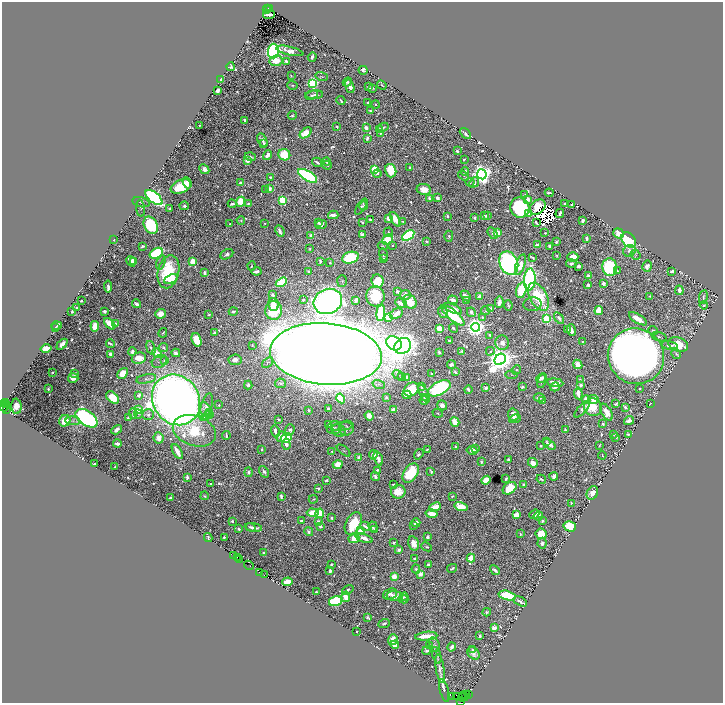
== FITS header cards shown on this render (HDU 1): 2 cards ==
NAXIS1  =                 1442
NAXIS2  =                 1402

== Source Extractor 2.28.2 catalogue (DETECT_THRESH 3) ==
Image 1442 x 1402 px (HDU 1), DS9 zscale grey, zoomed out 1/2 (1 PNG px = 2 x 2 image px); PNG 725 x 705 px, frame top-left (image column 2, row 1402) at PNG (2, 2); each listed source drawn as its Kron ellipse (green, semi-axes under 4 px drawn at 4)
Background 0.925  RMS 0.011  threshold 0.0321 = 3 sigma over >= 5 px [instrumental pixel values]
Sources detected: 1132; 121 cannot appear on this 1/2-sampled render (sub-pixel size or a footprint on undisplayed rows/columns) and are neither listed nor drawn; of the other 1011, the 500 brightest by FLUX_AUTO listed and drawn (511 fainter detections omitted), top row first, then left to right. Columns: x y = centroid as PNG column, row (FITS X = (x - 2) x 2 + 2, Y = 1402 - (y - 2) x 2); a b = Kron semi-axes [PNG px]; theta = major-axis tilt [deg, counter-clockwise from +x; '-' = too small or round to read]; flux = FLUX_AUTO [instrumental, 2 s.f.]
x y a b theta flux
268 8 2 1 - 280
270 8 4 3 - 730
267 10 2 1 - 490
269 15 6 2 5 37
273 51 7 5 88 660
290 51 14 4 -14 32
312 57 5 2 - 6.4
276 61 6 5 - 35
286 61 4 2 - 7.4
231 67 4 3 - 5.1
363 70 4 3 - 6.6
291 76 3 2 - 2.6
322 77 6 3 -16 3.2
221 79 4 3 - 15
347 82 5 3 - 4.5
313 83 4 4 - 370
292 85 5 4 - 3.7
382 85 5 2 - 3.4
350 86 7 4 -73 15
368 87 3 2 - 4.8
372 88 3 2 - 5.7
218 90 4 3 - 11
312 95 6 3 23 5.6
314 95 9 4 3 8.2
341 101 4 2 - 4
367 102 2 2 - 3.6
376 104 4 4 - 3.3
371 111 3 2 - 4.1
292 115 4 3 - 3.9
245 120 3 2 - 10
199 125 2 2 - 2.7
337 127 3 2 - 3
383 127 6 4 27 6.2
366 128 4 3 - 11
379 129 4 3 - 7.7
306 133 7 4 39 54
380 133 2 2 - 7.7
465 134 7 3 -43 5.9
367 138 4 2 - 11
262 140 7 4 -62 10
264 143 4 3 - 3.7
457 151 3 3 - 7
268 155 5 4 - 13
284 155 6 5 - 76
250 157 5 3 - 9.1
464 159 3 2 - 4.4
247 161 3 2 - 44
326 161 4 3 - 5
317 162 5 2 - 5.9
327 165 5 3 - 3.1
410 168 3 2 - 4
204 169 5 4 - 13
374 169 4 3 - 68
391 171 7 5 -75 88
465 171 4 3 - 9.2
377 173 4 4 - 4.5
482 174 5 4 - 1800
307 176 11 5 -30 570
463 176 6 3 -34 3
271 177 3 2 - 2.9
470 182 4 3 - 3.2
474 182 5 4 - 6.1
187 183 5 4 - 17
241 183 3 2 - 14
181 187 10 6 23 110
266 189 2 2 - 4.1
269 189 3 2 - 69
424 189 7 5 -9 31
549 193 4 2 - 4.4
525 195 3 2 - 5.2
154 197 10 5 -39 690
430 198 4 2 - 9.3
437 198 3 3 - 11
528 199 3 3 - 19
283 200 3 3 - 180
141 202 9 5 -14 6.8
241 202 5 4 - 84
248 203 4 3 - 3
232 204 4 2 - 7.9
564 204 3 2 - 2.6
572 205 3 2 - 7.4
184 206 5 4 - 5.6
364 206 4 4 - 4.2
361 207 9 2 57 4.1
538 207 9 6 40 4.3
141 208 8 4 -83 3.9
170 208 4 2 - 3.6
520 208 10 9 - 270
528 213 4 3 - 47
560 213 5 2 - 9.6
333 215 5 2 - 17
447 216 3 2 - 6.1
484 216 3 3 - 6.1
487 216 3 3 - 5.4
474 218 3 2 - 6.3
388 219 4 3 - 33
395 219 8 4 -61 42
371 220 3 2 - 3.7
241 221 4 4 - 2.7
403 221 4 2 - 4.4
583 221 4 3 - 8.5
362 222 4 3 - 3.7
264 223 2 2 - 2.7
319 223 2 2 - 2.7
536 223 4 2 - 5.5
229 224 3 2 - 2.8
151 225 9 6 -61 300
321 225 6 4 20 17
280 231 6 2 -66 8.8
388 232 5 3 - 4.1
493 233 6 3 -57 7.2
498 233 3 3 - 46
545 233 2 2 - 2.7
618 233 5 4 - 39
363 235 3 3 - 20
408 235 7 4 35 440
311 236 3 3 - 9.7
449 236 5 3 - 5.2
586 238 3 2 - 11
114 239 2 2 - 3.1
388 240 6 5 - 100
629 240 8 6 -51 230
427 242 3 2 - 5.3
556 242 3 2 - 5.8
392 245 3 2 - 3.6
537 245 4 2 - 24
142 246 3 2 - 5.6
383 246 5 3 - 2.7
550 246 3 2 - 9.4
310 249 3 3 - 3.2
630 251 6 5 - 13
156 253 7 5 30 250
227 254 7 4 28 7.5
383 255 6 3 -76 5.4
635 255 5 4 - 4.2
557 256 3 3 - 3.3
573 257 5 5 - 46
350 258 8 6 16 200
533 258 3 2 - 3.1
383 259 3 3 - 5.6
131 261 5 4 - 22
133 261 2 2 - 6.5
192 261 4 3 - 43
320 261 4 2 - 7
161 262 7 3 71 3.9
330 263 3 2 - 2.8
509 263 12 9 -67 780
571 263 5 3 - 6.1
520 265 11 4 72 28
251 266 4 2 - 2.8
578 266 3 3 - 13
647 266 6 4 76 14
610 267 9 7 -79 260
257 271 5 2 - 17
309 271 3 3 - 4
617 271 3 2 - 4.9
672 271 4 3 - 6.1
168 272 16 10 77 180
204 273 3 3 - 11
588 276 4 3 - 14
171 279 7 4 25 53
530 280 11 5 85 570
342 281 6 5 - 4
377 281 7 6 - 110
281 282 6 4 31 140
603 283 4 3 - 13
588 285 3 3 - 9.6
108 287 6 2 -84 10
521 290 8 5 73 160
679 290 5 2 - 15
397 292 3 2 - 16
273 295 4 3 - 7.1
405 295 5 5 - 17
375 296 10 9 - 110
465 296 6 3 -53 13
479 296 4 3 - 33
650 296 2 2 - 2.6
539 297 15 8 -60 160
703 297 7 3 80 4.8
303 300 2 2 - 4.3
356 300 3 2 - 19
453 300 5 3 - 17
81 301 2 2 - 4.4
328 301 14 12 22 1300
466 301 3 2 - 3.4
410 302 7 6 - 61
499 302 6 3 83 16
401 303 6 4 -28 18
137 304 4 3 - 8
273 304 6 5 - 27
532 304 9 7 10 6
508 305 5 2 - 3.7
704 305 4 3 - 3.9
77 308 3 2 - 4.6
491 308 4 3 - 5.1
453 309 9 4 -25 35
274 310 9 8 - 130
599 310 4 3 - 78
104 311 3 3 - 9.5
486 311 4 3 - 3.2
72 312 2 2 - 4.5
233 312 4 3 - 8.6
443 312 6 4 -56 7.6
471 312 5 2 - 9.6
381 313 8 4 83 240
161 314 5 4 - 31
396 314 7 4 31 33
209 315 2 2 - 2.8
453 315 14 5 -40 160
388 317 4 3 - 55
482 317 2 2 - 5.2
559 318 7 4 -55 12
546 319 4 3 - 180
638 319 10 4 -32 28
115 323 3 2 - 4.6
110 324 7 3 -45 34
57 326 5 4 - 6.7
95 326 5 4 - 32
55 327 3 3 - 3.9
475 327 4 4 - 2100
453 328 5 2 - 4.5
439 329 4 3 - 48
567 330 3 3 - 6.6
571 330 6 3 -70 14
653 330 5 4 - 4.3
163 333 5 2 - 3
214 333 3 2 - 4.9
490 335 4 3 - 6.6
659 337 7 4 -18 5.3
197 340 7 4 -71 68
450 341 3 2 - 7.1
582 341 2 2 - 3.5
394 343 8 6 -33 300
502 343 7 7 - 14
62 344 6 3 44 17
110 344 4 2 - 5.2
678 344 10 7 -18 67
252 345 3 3 - 2.7
403 346 9 7 40 480
670 346 8 3 -12 13
151 348 7 4 -71 6.6
163 348 5 4 - 3.6
46 349 5 4 - 33
132 351 4 3 - 11
490 351 4 3 - 3.1
439 352 3 2 - 8.1
462 352 4 3 - 4.1
157 353 5 3 - 49
176 353 4 3 - 10
110 354 3 3 - 12
326 354 56 30 -5 19000
676 354 6 4 -58 4
636 356 28 27 - 4400
139 358 7 5 7 45
500 359 6 5 - 4500
164 360 4 3 - 4.5
235 360 6 5 - 17
159 361 8 6 33 6.8
268 363 6 4 38 4.9
578 364 5 4 - 19
451 365 4 4 - 12
516 370 5 4 - 3.6
53 372 2 2 - 3.5
455 372 3 2 - 5.2
75 373 4 2 - 2.6
122 373 6 4 49 50
431 374 2 2 - 3.8
398 375 5 3 - 3.5
512 375 6 3 -9 3.4
401 376 4 3 - 3.2
406 377 4 3 - 15
73 378 5 5 - 16
542 378 6 3 28 18
146 379 10 4 11 6.9
580 379 2 2 - 2.6
542 381 7 2 76 3.9
280 383 5 4 - 4.7
555 383 8 3 -7 25
379 384 6 4 -15 5.8
248 385 4 3 - 6.9
581 385 3 2 - 9.8
421 387 2 2 - 8.5
523 387 2 2 - 9.6
555 387 5 3 - 12
439 388 12 6 28 330
485 388 4 3 - 7.6
48 389 3 2 - 3.9
411 389 8 6 35 81
639 389 2 2 - 2.8
468 390 4 2 - 9.8
578 393 6 3 -82 18
424 394 9 3 -65 6.8
139 395 4 3 - 9.1
407 395 4 3 - 33
113 397 7 5 -44 65
386 397 3 2 - 3.6
341 398 5 4 - 130
424 398 3 2 - 2.7
539 398 5 4 - 15
586 399 4 3 - 31
594 399 5 4 - 46
176 400 26 23 -55 3800
424 401 4 4 - 3.9
543 401 4 2 - 4.1
6 402 3 2 - 590
651 403 3 1 - 2.7
4 404 2 1 - 78
6 404 3 1 - 310
616 404 3 2 - 4.7
219 405 2 2 - 3.8
442 405 5 4 - 14
16 406 7 5 -87 24
4 407 4 2 - 310
206 407 14 5 75 9.9
593 407 9 8 - 52
625 407 3 3 - 8.4
6 409 2 1 - 67
138 409 4 3 - 48
328 409 3 2 - 7.6
582 409 10 4 48 9.8
206 410 9 5 -53 10
308 410 3 2 - 3
393 410 4 3 - 15
606 412 9 5 -61 35
133 413 5 2 - 12
210 413 3 3 - 5.3
438 413 5 2 - 2.6
138 414 4 3 - 2.7
148 415 6 5 - 5.9
209 415 3 2 - 4.9
514 415 6 5 - 26
369 416 5 4 - 21
206 417 3 3 - 19
86 418 12 7 -35 640
128 418 4 2 - 3.7
279 419 2 2 - 7
515 419 6 3 10 11
65 421 6 5 - 51
73 421 7 4 -4 3.9
629 421 5 4 - 13
455 422 5 4 - 44
329 424 3 3 - 22
603 424 3 3 - 3.9
342 427 10 4 7 5.3
334 428 8 6 15 7.7
346 428 8 7 - 11
117 430 6 3 31 15
290 430 6 4 71 5.6
565 430 3 2 - 4.7
194 431 22 15 -18 91
275 431 6 3 -75 12
339 431 7 6 - 13
614 434 4 3 - 3
628 434 3 2 - 2.8
226 436 4 2 - 5.3
281 437 5 5 - 23
616 437 3 2 - 4.3
159 438 6 5 - 21
286 438 6 4 29 160
546 441 3 2 - 3.2
117 444 4 2 - 12
286 444 5 4 - 10
549 444 7 4 -34 14
599 445 3 2 - 3
540 446 2 2 - 6
455 447 3 2 - 4
262 449 2 2 - 3.8
427 449 3 2 - 3.2
476 449 3 2 - 5.9
344 450 8 3 -39 4
472 450 5 4 - 14
177 451 8 3 -61 34
332 451 2 2 - 2.9
419 454 6 4 54 5.1
373 455 4 4 - 15
602 455 4 2 - 2.9
358 457 3 2 - 8
378 459 7 4 -72 14
509 459 3 2 - 10
481 462 4 3 - 5.4
533 463 5 4 - 21
94 464 3 2 - 6.6
338 465 5 4 - 30
115 466 3 2 - 3.2
377 470 4 3 - 3.4
431 471 3 2 - 3.6
249 472 5 4 - 6.3
264 472 6 3 -57 7.5
411 473 11 7 54 130
375 476 4 3 - 8.6
554 476 4 3 - 12
187 477 4 2 - 7.3
506 479 3 2 - 4.5
541 479 5 3 - 4.4
326 480 4 2 - 4
486 480 5 4 - 53
210 484 3 2 - 2.9
393 484 3 2 - 3.6
523 484 3 2 - 3.9
318 488 3 2 - 5.5
510 488 7 5 35 87
398 492 7 7 - 31
592 493 7 5 62 19
205 496 4 3 - 2.9
281 496 4 2 - 8.8
452 496 3 2 - 3.4
171 498 3 2 - 9.5
313 499 4 3 - 3.5
571 503 2 2 - 3.7
461 506 7 4 -15 52
435 507 6 3 23 37
313 513 6 4 -3 51
320 513 5 4 - 120
432 513 6 3 -10 33
534 514 5 3 - 15
516 515 4 3 - 31
538 516 5 3 - 5.8
332 518 3 2 - 6.6
301 520 3 2 - 2.8
232 521 2 2 - 5.1
542 521 3 2 - 3.1
318 522 3 2 - 9.4
353 523 12 7 62 100
416 523 4 3 - 28
320 526 3 3 - 9.2
365 526 5 3 - 12
414 526 2 2 - 3.5
570 526 6 5 - 120
251 527 5 2 - 3.7
253 527 9 3 -10 13
373 527 5 3 - 8.1
239 529 3 2 - 6.6
375 529 2 2 - 2.7
309 531 4 4 - 5.2
361 531 3 3 - 94
520 534 3 2 - 3.8
541 534 5 5 - 55
224 537 2 2 - 4.4
427 537 3 2 - 9.3
208 538 4 2 - 4
354 538 5 4 - 54
364 538 9 3 -21 21
393 543 3 2 - 4.5
414 543 7 5 -75 24
542 543 5 4 - 9
427 547 5 3 - 4.2
399 550 3 3 - 8
263 553 2 2 - 3.6
234 555 3 1 - 250
237 557 2 1 - 58
414 558 3 3 - 5.9
471 558 4 3 - 49
240 559 3 1 - 240
331 564 4 3 - 3.5
249 565 5 1 - 280
428 565 3 2 - 9.9
452 568 5 2 - 5.2
416 569 4 3 - 4.8
495 570 5 2 - 10
330 571 4 2 - 10
259 572 2 1 - 22
420 574 3 3 - 21
264 575 2 1 - 120
394 576 4 3 - 40
287 582 5 3 - 44
348 590 6 3 33 5.6
316 592 2 2 - 3.2
390 594 7 5 22 11
507 595 8 4 -14 100
395 596 8 5 -6 28
346 597 5 3 - 37
404 597 4 3 - 3.8
403 599 5 3 - 4.6
335 601 7 5 14 220
520 601 7 3 -29 8.6
487 612 4 3 - 3.9
367 617 3 2 - 2.9
384 623 6 3 20 4.5
494 628 4 3 - 21
356 632 2 2 - 5.1
426 636 11 3 6 53
480 636 3 2 - 8.8
393 640 6 5 - 17
395 645 4 4 - 22
430 645 3 2 - 4
434 645 8 5 -64 5.2
452 647 5 3 - 10
472 649 4 3 - 3.8
426 651 4 2 - 3.6
473 653 7 5 -49 13
437 655 8 4 -70 4.3
440 668 14 4 -81 13
444 690 12 1 -76 56
466 694 3 1 - 270
464 695 3 1 - 180
468 695 3 1 - 170
452 696 2 1 - 210
457 696 2 1 - 49
463 697 5 2 - 420
461 701 2 1 - 49
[511 fainter detections neither listed nor drawn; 121 sub-pixel or undisplayed-footprint detections neither listed nor drawn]